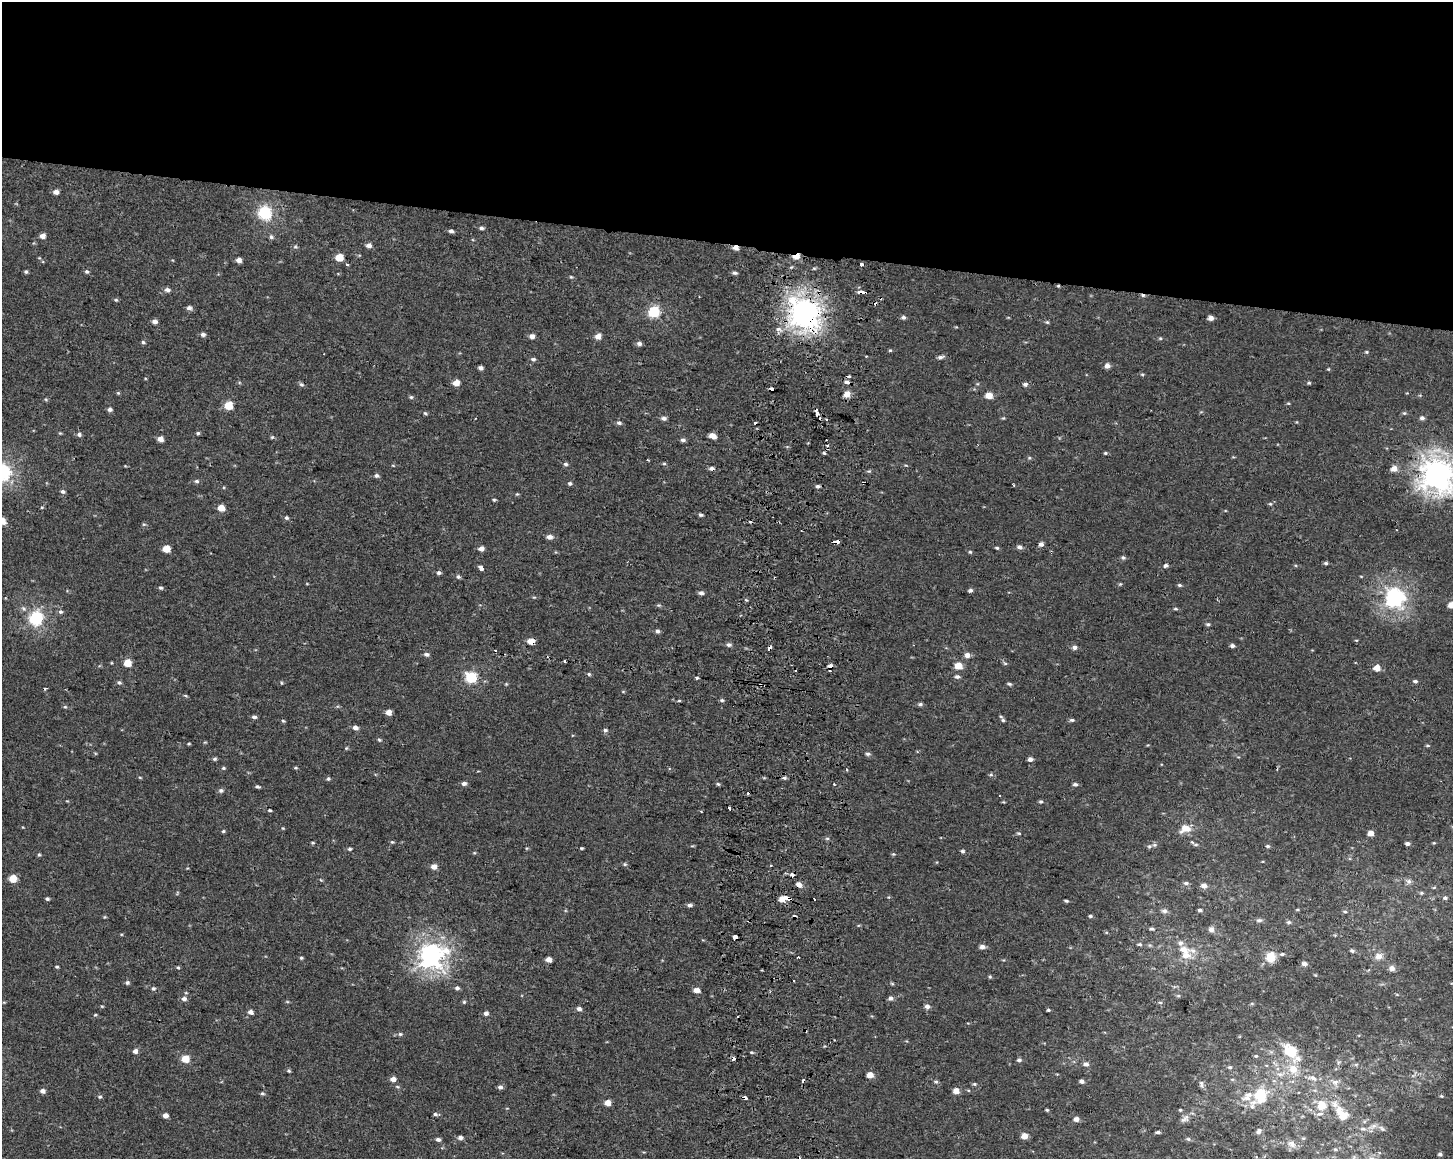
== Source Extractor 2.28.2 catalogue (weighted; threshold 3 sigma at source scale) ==
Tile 2 of 3 x 4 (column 2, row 1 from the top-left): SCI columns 1775-3225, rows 3476-4632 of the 4943 x 4643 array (HDU 1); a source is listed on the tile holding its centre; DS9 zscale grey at full resolution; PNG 1455 x 1161 px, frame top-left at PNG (2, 2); no overlay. Shown black and unused: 21% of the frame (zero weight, under 2 of 3 exposures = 2% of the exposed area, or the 3 px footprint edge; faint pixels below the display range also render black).
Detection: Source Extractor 2.28.2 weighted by HDU 2 'WHT'; one run over the whole footprint, this tile lists its part. Background 1.53e-04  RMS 0.0035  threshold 0.0158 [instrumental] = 3 sigma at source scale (4.5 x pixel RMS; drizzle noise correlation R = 1.50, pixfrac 1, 0.0396/0.0396 arcsec/px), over >= 5 px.
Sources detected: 356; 1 too faint to see at this stretch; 21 cosmic-ray / hot-pixel residue — not listed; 15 inside a brighter listed object's ellipse — not listed separately; the other 319 listed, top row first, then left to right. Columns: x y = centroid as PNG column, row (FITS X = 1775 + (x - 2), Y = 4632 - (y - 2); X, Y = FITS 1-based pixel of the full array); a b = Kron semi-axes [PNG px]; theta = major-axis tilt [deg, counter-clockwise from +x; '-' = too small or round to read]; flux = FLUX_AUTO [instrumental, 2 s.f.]
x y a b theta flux
56 192 5 5 - 1.7
265 213 6 6 - 57
481 228 6 4 -5 0.83
451 231 5 4 - 0.97
42 236 5 5 - 2.2
271 237 7 6 - 0.73
369 245 6 5 - 1.5
295 247 7 5 -31 0.6
736 247 5 4 - 2.6
796 256 6 4 18 6.1
339 257 5 5 - 8.5
239 260 4 4 - 2.3
861 264 4 3 - 1.9
347 265 3 3 - 0.97
814 268 6 3 17 0.46
26 272 5 4 - 0.59
87 272 5 5 - 0.7
734 273 6 4 -6 0.78
571 277 6 4 -41 0.46
1058 286 4 4 - 0.38
167 290 6 5 - 1.3
862 292 8 3 -2 12
116 300 6 5 - 0.49
189 308 6 5 - 1.2
654 312 6 6 - 39
804 313 11 11 - 350
903 317 6 5 - 0.86
1211 318 4 4 - 2.3
155 321 5 5 - 1.4
1047 322 5 5 - 0.49
203 334 6 5 - 0.99
532 336 5 5 - 2
598 336 5 5 - 3
1160 338 5 4 - 0.42
143 342 5 4 - 0.56
639 343 6 5 - 1.2
890 350 4 4 - 0.38
1366 352 5 4 - 0.43
940 357 9 4 17 0.97
533 359 7 5 -9 0.75
1107 366 5 5 - 1.9
480 368 4 4 - 1.1
1328 369 4 3 - 0.33
1142 374 5 3 - 0.39
847 382 6 5 - 1.2
456 383 5 4 - 4.2
1309 383 5 4 - 0.48
1025 384 5 5 - 1.2
771 388 4 3 - 3
118 393 5 5 - 0.38
847 394 5 5 - 4.6
989 395 5 4 - 5.2
411 397 5 5 - 0.55
46 400 6 3 -20 0.41
1288 403 5 3 - 0.34
229 405 5 5 - 11
110 409 5 5 - 1
425 413 5 4 - 0.5
817 413 7 3 -71 5.2
1404 413 5 5 - 0.55
664 418 6 5 - 1.1
1003 418 5 4 - 0.37
1422 418 6 5 - 0.99
619 423 6 5 - 0.89
755 423 3 2 - 0.75
60 433 5 4 - 0.34
198 433 5 4 - 0.54
79 434 6 5 - 0.91
712 436 6 4 -22 3.3
272 437 5 3 - 0.4
161 439 5 5 - 2.5
683 440 6 5 - 0.87
827 445 4 4 - 0.99
824 453 3 3 - 2.2
1105 453 5 4 - 0.45
1029 458 5 5 - 0.46
565 464 6 4 -3 0.73
664 464 5 3 - 0.45
712 468 6 5 - 1.1
1394 468 6 5 - 3.2
2 472 7 6 - 92
1437 474 13 12 - 390
376 476 6 5 - 0.88
197 481 6 5 - 0.72
570 483 5 5 - 0.68
1014 485 3 2 - 0.43
818 486 5 5 - 0.76
62 491 6 5 - 0.8
517 494 4 4 - 0.38
494 500 4 4 - 0.45
1270 504 5 4 - 0.43
42 507 5 3 - 0.35
221 508 5 5 - 5.1
701 515 5 4 - 0.71
286 518 5 5 - 0.65
2 520 9 6 -53 2.6
144 524 6 3 17 0.41
549 537 6 5 - 1.8
837 542 5 3 - 5.9
1041 544 5 5 - 1.4
1020 547 6 5 - 1.3
997 548 5 4 - 0.52
166 549 5 5 - 7
481 549 5 4 - 1.8
970 552 4 4 - 0.45
1123 557 6 5 - 0.8
1326 563 5 4 - 0.64
1165 565 5 5 - 0.82
481 568 4 3 - 5.9
439 573 5 4 - 0.78
458 577 6 5 - 0.67
1120 584 5 4 - 0.42
1179 585 6 4 -15 0.62
161 588 5 5 - 0.59
970 590 6 4 18 0.86
701 593 6 4 -5 1.1
1394 598 7 7 - 140
658 605 6 4 -17 0.48
1452 605 5 4 - 5.1
23 608 8 7 - 1.1
1176 609 5 4 - 0.49
60 612 6 5 - 0.78
36 618 6 6 - 65
1208 624 6 4 -3 0.58
657 631 5 5 - 0.9
1356 640 5 3 - 0.29
531 641 5 4 - 4.8
729 644 6 5 - 0.98
1232 646 5 4 - 1.1
1075 647 5 5 - 1.4
769 648 5 3 - 2.5
426 654 6 5 - 0.99
967 655 5 5 - 2.3
565 661 3 3 - 0.68
127 663 5 5 - 7.1
1005 663 6 4 -1 0.46
831 666 6 6 - 1.1
959 666 5 5 - 6.4
1377 668 5 5 - 4.2
589 674 5 5 - 0.58
471 677 6 6 - 33
957 677 6 5 - 1
696 678 4 3 - 0.79
1415 681 5 4 - 0.78
119 683 6 5 - 0.74
281 683 5 3 - 0.35
506 684 4 4 - 0.33
1009 684 5 4 - 0.59
45 689 4 3 - 0.54
186 696 6 3 -19 0.4
722 700 6 4 -2 0.61
679 701 5 3 - 0.36
920 704 6 4 3 0.78
65 707 5 5 - 0.48
388 712 4 4 - 3.6
254 717 5 4 - 0.91
1003 720 6 5 - 0.67
1072 720 7 4 -8 0.68
283 721 5 4 - 0.46
355 728 6 5 - 1.5
605 730 6 5 - 0.71
379 740 6 4 -41 0.54
205 742 5 3 - 0.33
189 744 4 3 - 0.36
1427 745 5 3 - 0.44
346 748 5 5 - 0.4
868 754 6 5 - 0.78
215 759 5 5 - 0.63
1030 759 5 4 - 1.6
223 768 5 4 - 0.51
295 768 5 3 - 0.4
1277 768 4 3 - 0.45
991 775 6 4 67 0.56
140 778 5 3 - 0.33
784 778 6 4 -20 0.71
328 779 5 4 - 0.54
464 783 6 5 - 1.1
718 784 5 4 - 0.52
1075 784 6 4 1 0.86
257 787 5 3 - 0.65
221 790 6 5 - 0.88
1041 801 5 4 - 0.58
729 808 3 3 - 2
270 810 4 3 - 0.47
283 828 4 4 - 0.33
1185 828 14 9 17 4
223 831 5 4 - 0.48
1019 833 6 4 -2 0.48
1371 833 4 4 - 4
827 838 6 3 -18 0.49
392 842 5 5 - 0.46
312 843 6 3 -1 0.36
1407 843 5 4 - 1
1434 843 4 3 - 0.31
1154 845 6 5 - 0.63
1196 845 8 3 0 0.5
692 846 5 3 - 0.35
1267 846 5 4 - 0.55
581 848 4 3 - 0.4
350 849 5 4 - 0.58
962 851 5 4 - 0.71
474 853 5 3 - 0.33
893 854 5 5 - 0.4
39 855 5 4 - 0.48
625 864 6 4 -21 0.56
771 865 3 2 - 0.3
434 867 5 5 - 2.9
792 875 3 3 - 1.9
13 878 5 5 - 7.8
321 880 5 4 - 0.37
1408 881 7 7 - 1.2
1186 883 6 5 - 0.87
799 884 5 4 - 2.3
1204 886 5 5 - 2.3
1434 887 5 3 - 0.34
1421 893 6 4 -20 0.53
787 898 7 3 -22 6.2
1445 898 6 5 - 0.81
47 899 4 4 - 0.65
782 899 4 4 - 4.5
1066 901 5 3 - 0.53
690 905 5 4 - 1
1200 910 4 4 - 0.92
1297 910 5 3 - 0.34
1164 911 8 6 -5 1
1345 912 5 4 - 0.57
1090 916 5 4 - 0.54
104 917 5 4 - 0.34
1259 920 8 5 6 0.92
1289 922 7 5 0 0.65
1152 929 5 4 - 0.65
1211 929 8 7 - 1.4
1335 935 4 4 - 0.32
735 937 4 4 - 7.8
1180 943 8 7 - 1.4
1140 944 6 4 -1 0.59
1149 945 6 4 -71 0.44
982 947 5 4 - 1.8
1352 951 6 4 -26 0.71
1282 954 7 5 9 0.78
1186 955 16 11 -3 5.1
431 956 9 8 - 220
1379 956 10 9 - 2.5
798 957 3 2 - 0.51
1271 957 10 9 - 6.8
301 958 4 4 - 0.47
548 959 5 4 - 2.7
1304 964 7 6 - 1.2
57 967 4 3 - 0.46
178 967 4 4 - 0.43
1392 968 7 6 - 1.7
990 977 5 4 - 0.45
794 981 3 3 - 0.75
127 982 5 5 - 0.71
153 988 6 5 - 0.68
457 988 5 5 - 0.9
696 990 5 4 - 2.6
1178 996 6 4 0 0.48
891 998 4 4 - 1.5
184 999 6 6 - 1.5
287 1002 5 3 - 0.37
464 1002 5 5 - 0.5
1160 1002 6 4 -1 0.45
1252 1003 6 3 19 0.39
927 1006 5 5 - 1.7
579 1009 5 4 - 1.3
1048 1010 4 3 - 0.48
250 1012 5 4 - 1.6
486 1013 4 4 - 1.5
95 1015 5 4 - 0.42
400 1034 6 5 - 0.65
135 1051 5 5 - 1.6
1291 1051 21 14 -45 9.5
751 1052 5 4 - 0.43
1256 1056 5 4 - 0.48
185 1059 5 5 - 8.4
1019 1060 5 4 - 0.98
1339 1062 6 5 - 0.63
1086 1064 6 5 - 1.3
1356 1065 6 4 1 0.57
1230 1067 6 4 11 0.64
1293 1069 16 14 -63 6.5
289 1071 5 4 - 0.55
870 1075 5 4 - 4.6
1313 1078 15 7 -15 2.4
393 1079 5 4 - 2.4
1082 1081 5 4 - 1.3
936 1082 6 5 - 0.6
1335 1082 9 8 - 2
974 1084 5 4 - 0.54
1201 1084 11 5 -73 1.1
500 1087 6 5 - 1.1
43 1091 5 4 - 1.5
956 1091 5 4 - 4.2
262 1093 5 4 - 0.61
1260 1094 20 13 22 10
1441 1096 5 4 - 0.5
100 1097 5 4 - 0.6
744 1097 5 3 - 8.2
607 1103 4 4 - 4.4
1335 1104 26 10 -48 5.1
1322 1105 12 11 - 5.4
1047 1110 4 3 - 0.43
435 1114 6 4 -10 0.72
165 1115 4 4 - 2.4
1186 1117 12 8 89 1.8
1076 1119 4 4 - 2.4
1373 1126 14 6 28 1.8
1382 1129 10 6 -32 1.1
1259 1131 8 6 50 1.2
1158 1132 5 3 - 0.76
1025 1136 5 4 - 4.1
460 1138 6 5 - 1.3
438 1139 5 4 - 1.1
1188 1139 6 5 - 0.66
1291 1144 12 9 -33 2.6
1335 1149 5 4 - 0.49
1440 1154 4 4 - 1
1354 1157 8 5 60 0.82
Overlapping masked pixels (flux is a lower limit): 17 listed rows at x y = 736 247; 796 256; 1058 286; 862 292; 804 313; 771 388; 817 413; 712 468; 837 542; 531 641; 769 648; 831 666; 792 875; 799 884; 787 898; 735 937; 744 1097
Isophote crosses this tile's border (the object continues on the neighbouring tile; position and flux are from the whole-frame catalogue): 5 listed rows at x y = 2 472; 1437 474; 2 520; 1452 605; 1354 1157